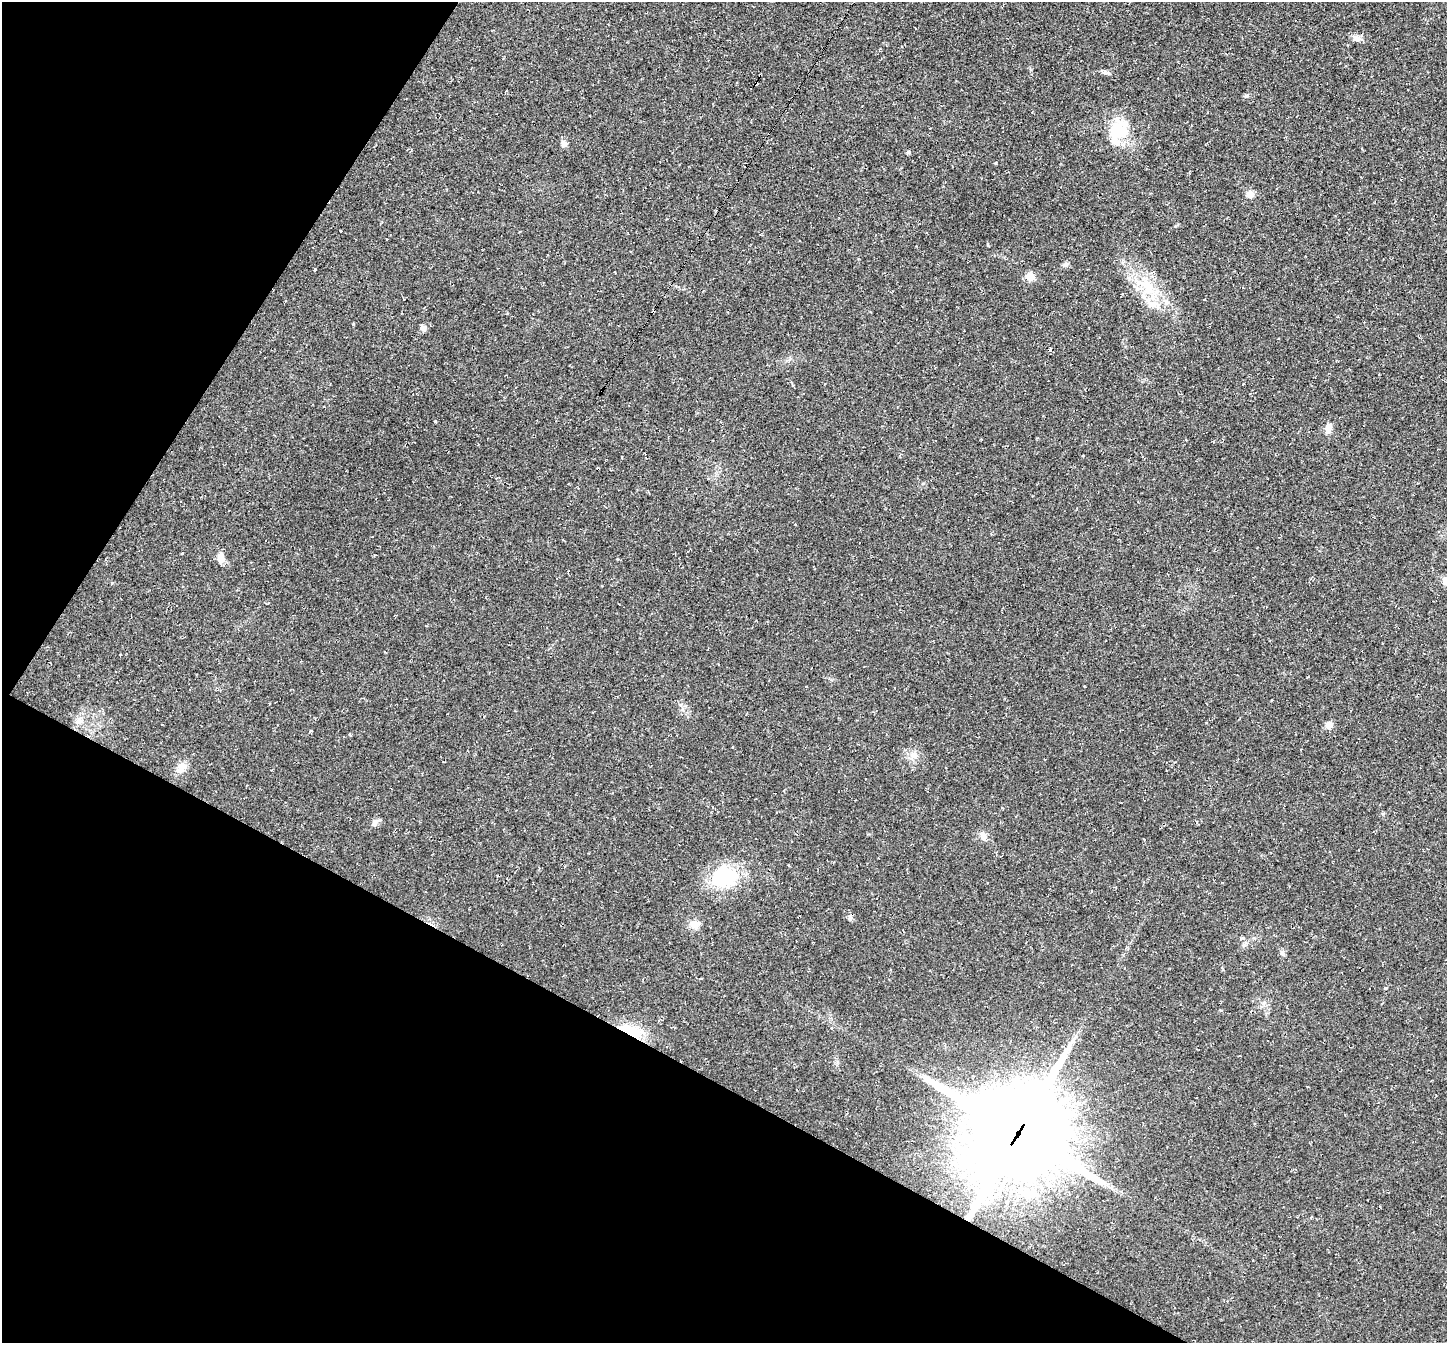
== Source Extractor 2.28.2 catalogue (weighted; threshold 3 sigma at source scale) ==
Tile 9 of 4 x 4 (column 1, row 3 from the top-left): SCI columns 1-1445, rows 1486-2826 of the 5780 x 5789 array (HDU 1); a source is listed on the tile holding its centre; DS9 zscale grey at full resolution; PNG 1449 x 1345 px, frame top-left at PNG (2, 2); no overlay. Shown black and unused: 28% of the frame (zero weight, under 2 of 3 exposures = <1% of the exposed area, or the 3 px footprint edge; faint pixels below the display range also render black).
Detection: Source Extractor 2.28.2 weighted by HDU 2 'WHT'; one run over the whole footprint, this tile lists its part. Background 0.0216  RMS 0.006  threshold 0.0269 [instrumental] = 3 sigma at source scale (4.5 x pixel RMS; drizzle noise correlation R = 1.50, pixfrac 1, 0.05/0.05 arcsec/px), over >= 5 px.
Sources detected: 45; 7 cosmic-ray / hot-pixel residue — not listed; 2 inside a brighter listed object's ellipse — not listed separately; the other 36 listed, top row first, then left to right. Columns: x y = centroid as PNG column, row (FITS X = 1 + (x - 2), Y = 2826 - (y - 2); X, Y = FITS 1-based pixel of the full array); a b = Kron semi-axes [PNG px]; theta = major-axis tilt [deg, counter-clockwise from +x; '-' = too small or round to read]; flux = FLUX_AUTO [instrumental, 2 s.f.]
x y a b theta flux
1357 38 12 8 -19 3
1106 72 13 5 -13 1.7
760 75 4 3 - 3.2
756 83 4 3 - 7.3
1247 96 7 5 18 1.1
1119 130 30 25 56 24
564 144 9 8 - 2.8
1250 194 9 9 - 3.7
386 239 3 2 - 0.63
1065 264 8 5 19 1.3
315 269 3 3 - 2.6
1030 277 8 7 - 6.8
1147 287 25 16 -52 21
1205 299 3 3 - 2.2
423 328 8 8 - 2.2
435 421 3 3 - 2.6
1328 428 15 8 79 3.8
182 553 3 3 - 1.1
221 557 14 8 -90 5
112 583 4 3 - 0.91
120 654 3 2 - 0.49
79 721 10 9 - 3.5
1329 725 8 7 - 4.3
914 756 12 7 -4 3.4
181 767 16 11 63 5.6
375 823 13 7 52 2.3
983 836 12 8 -67 3.3
724 877 34 27 5 34
850 918 6 6 - 1.2
694 925 11 10 - 5
1244 945 6 5 - 1.2
1282 953 7 5 -45 1.4
630 1031 29 11 -27 20
1018 1132 34 31 -23 8900
1101 1182 15 6 -35 3.9
1027 1194 16 9 -21 6
Overlapping masked pixels (flux is a lower limit): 4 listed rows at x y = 760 75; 756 83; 630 1031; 1018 1132
Unlisted compact peaks at least as high as the median listed source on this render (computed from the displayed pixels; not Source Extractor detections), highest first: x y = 996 163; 353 324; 988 245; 1175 226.